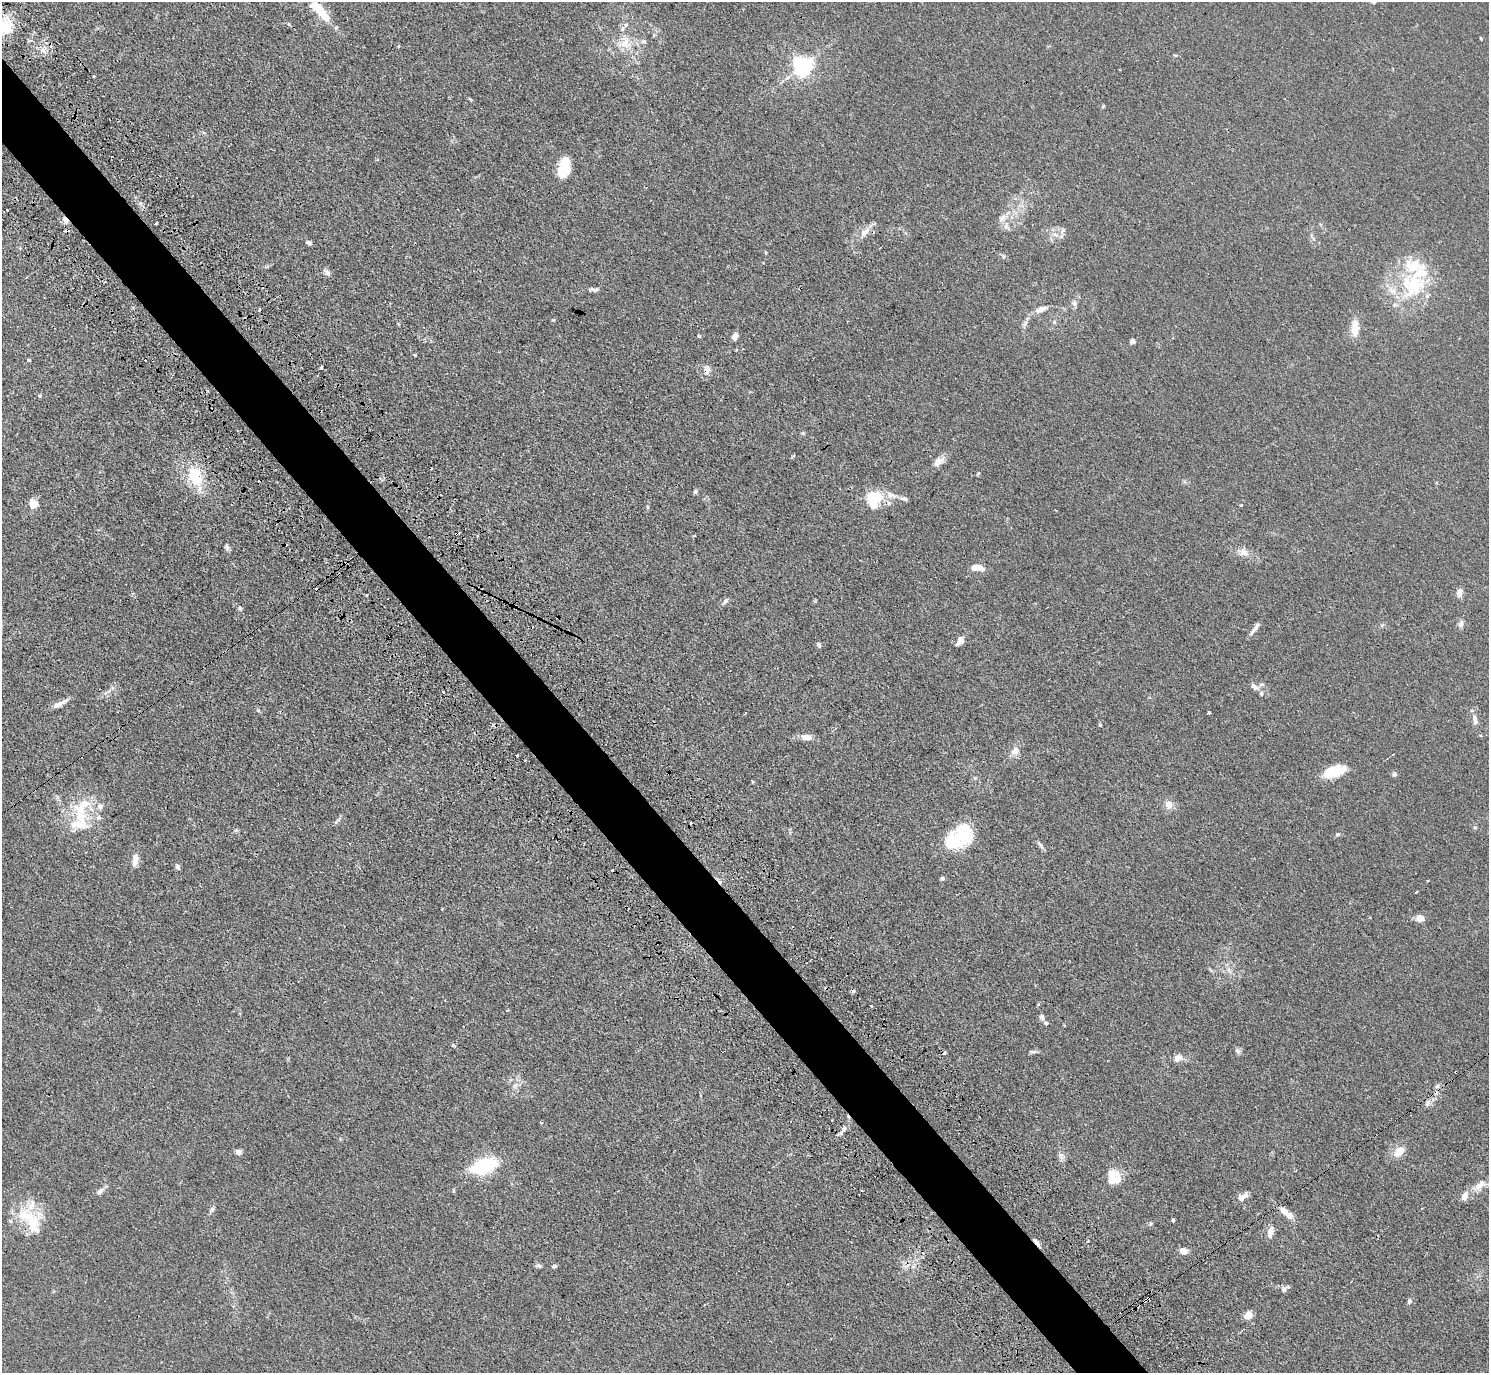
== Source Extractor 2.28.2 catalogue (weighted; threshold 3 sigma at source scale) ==
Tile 11 of 4 x 4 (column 3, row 3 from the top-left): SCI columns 3024-4510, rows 1712-3082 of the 6046 x 6025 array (HDU 1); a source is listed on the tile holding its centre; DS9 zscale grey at full resolution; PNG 1491 x 1375 px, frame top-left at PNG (2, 2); no overlay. Shown black and unused: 5% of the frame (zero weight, under 3 of 4 exposures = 4% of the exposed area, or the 3 px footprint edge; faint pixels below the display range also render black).
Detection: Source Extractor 2.28.2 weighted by HDU 2 'WHT'; one run over the whole footprint, this tile lists its part. Background 0.0335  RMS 0.0033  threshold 0.0147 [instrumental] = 3 sigma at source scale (4.5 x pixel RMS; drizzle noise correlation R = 1.50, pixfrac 1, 0.05/0.05 arcsec/px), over >= 5 px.
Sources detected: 148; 3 inside a brighter object's white glare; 24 cosmic-ray / hot-pixel residue — not listed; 14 inside a brighter listed object's ellipse — not listed separately; the other 107 listed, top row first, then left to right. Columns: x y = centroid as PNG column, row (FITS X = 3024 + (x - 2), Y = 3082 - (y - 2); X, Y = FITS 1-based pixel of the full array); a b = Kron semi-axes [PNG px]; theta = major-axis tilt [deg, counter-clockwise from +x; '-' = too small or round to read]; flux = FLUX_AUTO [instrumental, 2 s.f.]
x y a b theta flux
319 10 32 10 -47 9.6
5 26 23 20 24 8.3
644 41 6 5 - 0.59
625 42 19 11 73 4.6
398 46 3 3 - 0.79
43 50 7 6 - 1.4
803 66 6 6 - 160
94 76 3 2 - 0.46
565 165 23 11 -85 5.6
65 220 9 6 -58 1.7
156 223 4 3 - 0.97
1006 226 12 6 83 1.5
1063 230 7 4 35 0.67
865 232 16 8 42 2.8
309 243 6 5 - 0.81
327 272 10 6 -52 1.2
1414 285 34 29 21 24
591 289 8 6 5 0.86
1074 303 8 7 - 1
1041 309 12 6 25 2.2
1054 322 5 5 - 0.48
1025 323 9 5 55 0.94
1355 328 24 9 89 4
699 336 4 4 - 0.39
735 336 7 5 70 1.9
1133 341 5 5 - 0.89
415 355 3 2 - 0.4
29 360 4 3 - 0.46
321 367 3 3 - 0.56
707 371 13 8 65 1.7
40 396 5 4 - 0.38
938 461 14 8 43 2.5
196 479 26 15 -35 9.8
695 492 6 5 - 0.58
873 497 19 15 -2 10
904 499 10 6 -6 0.96
33 504 9 8 - 4
1241 505 4 3 - 0.45
457 533 6 3 23 1.1
477 536 4 2 - 0.29
227 547 9 5 -82 0.8
1243 552 12 11 - 2.2
977 567 13 6 -8 3.5
1460 592 11 8 87 1.5
725 601 8 5 55 0.79
240 608 6 4 -47 0.44
1461 624 9 7 68 1.3
1256 626 14 6 58 1.5
960 641 12 7 55 2.1
819 645 8 4 -75 0.58
1254 686 10 6 -46 1.1
1261 693 6 5 - 0.5
59 704 18 7 26 2.2
1209 713 3 3 - 6.3
1475 720 15 6 -77 1.8
1100 725 4 4 - 0.33
807 737 10 7 1 2.5
1015 751 12 11 - 2.2
517 755 3 3 - 1.7
1334 771 26 12 17 8
1394 774 6 5 - 0.84
1169 804 11 10 - 2.3
100 806 8 7 - 1.4
80 811 31 18 -70 11
236 830 6 4 18 0.44
1337 834 6 5 - 0.55
963 837 37 17 -12 10
1040 845 13 4 -49 0.82
135 860 16 7 86 2.3
178 867 7 5 -57 0.76
942 878 5 4 - 0.57
1428 881 3 2 - 0.34
1416 892 3 2 - 0.59
1420 918 9 7 -4 2.6
871 1006 3 3 - 0.5
507 1010 3 3 - 0.5
1042 1017 7 5 -59 1.2
1046 1023 5 4 - 0.51
1237 1051 9 6 -51 0.84
1033 1052 11 4 0 0.7
1178 1058 10 7 39 2.1
1428 1103 10 5 65 1.1
832 1120 2 2 - 0.3
843 1130 15 6 57 1.7
1399 1151 10 8 52 4.7
238 1152 8 7 - 1.1
1061 1155 11 7 -86 1.3
484 1166 28 13 17 20
1112 1177 21 16 -59 5.1
1480 1185 19 9 41 3.2
100 1191 12 6 46 1.2
1242 1197 14 7 30 2
212 1209 6 6 - 0.72
1289 1215 9 8 - 1.9
1173 1220 3 3 - 0.5
33 1223 32 19 -75 11
1150 1224 6 4 71 0.39
1270 1232 15 7 76 2
1088 1241 3 3 - 0.83
1037 1243 14 4 -52 1.2
1183 1251 8 6 -12 2.4
539 1266 8 5 -13 0.71
554 1266 6 4 26 0.57
1284 1289 8 7 - 1
1148 1298 3 3 - 0.81
1409 1301 7 6 - 0.73
1248 1315 11 8 38 2.1
Overlapping masked pixels (flux is a lower limit): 7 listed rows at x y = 65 220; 707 371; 457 533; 1428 1103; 33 1223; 1037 1243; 1148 1298
Isophote crosses this tile's border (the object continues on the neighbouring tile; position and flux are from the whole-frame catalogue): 2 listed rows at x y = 319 10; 5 26
Unlisted compact peaks at least as high as the median listed source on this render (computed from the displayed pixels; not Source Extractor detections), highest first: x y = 140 203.